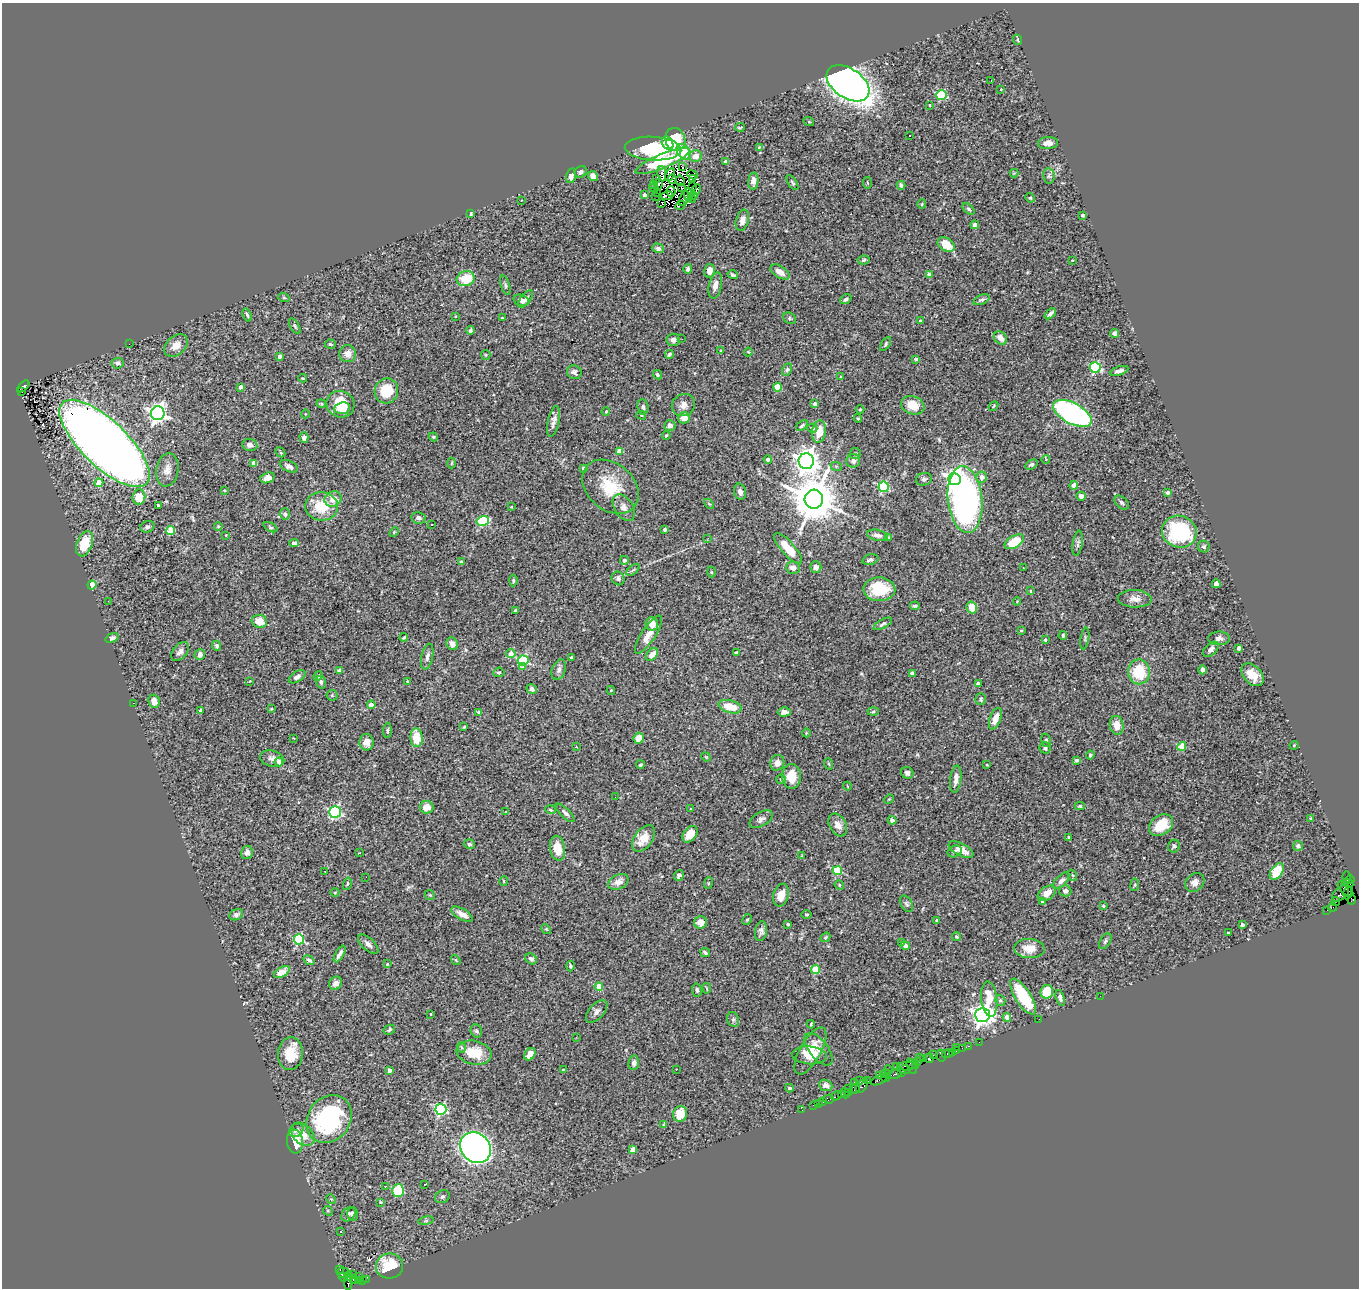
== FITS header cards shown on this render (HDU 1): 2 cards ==
NAXIS1  =                 1357
NAXIS2  =                 1286

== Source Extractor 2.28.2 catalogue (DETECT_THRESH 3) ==
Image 1357 x 1286 px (HDU 1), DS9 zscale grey, 1 PNG px = 1 image px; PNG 1361 x 1290 px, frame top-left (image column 1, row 1286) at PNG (2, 3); each listed source drawn as its Kron ellipse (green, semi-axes under 4 px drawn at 4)
Background 0.768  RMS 0.045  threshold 0.134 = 3 sigma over >= 5 px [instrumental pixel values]
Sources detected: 495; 10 with non-positive FLUX_AUTO (blend fragments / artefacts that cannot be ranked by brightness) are neither listed nor drawn; the other 485 listed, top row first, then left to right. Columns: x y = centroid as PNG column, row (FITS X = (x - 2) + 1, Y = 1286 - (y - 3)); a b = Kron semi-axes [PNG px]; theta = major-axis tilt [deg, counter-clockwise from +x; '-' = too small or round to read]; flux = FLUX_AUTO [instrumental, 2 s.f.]
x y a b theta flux
1018 40 5 3 - 3.5
991 80 3 2 - 20
848 83 24 14 -34 2800
1001 89 3 2 - 2.1
942 95 5 5 - 210
929 105 3 2 - 2.2
809 122 5 3 - 2.6
740 127 5 2 - 3.7
909 135 2 2 - 3.2
675 139 12 10 -72 100
667 143 7 5 -59 31
1048 143 10 6 4 18
759 147 2 2 - 2
653 149 28 12 -3 220
684 152 9 6 -51 71
695 156 6 6 - 24
662 161 29 7 23 120
726 161 4 4 - 5.8
683 167 2 2 - 1.9
581 172 6 5 - 7.7
1014 173 4 4 - 2.6
662 174 8 4 -83 11
670 174 7 2 66 1
693 175 5 2 - 4.5
571 176 7 5 75 17
593 176 5 4 - 23
1049 176 7 5 -79 6.8
656 178 3 3 - 9.7
672 179 5 2 - 5.7
692 179 2 2 - 1.4
680 181 5 3 - 6.1
753 181 8 5 84 18
792 183 8 4 -56 4.8
867 183 6 3 -81 2.6
654 184 3 3 - 5.5
659 184 5 4 - 3.6
901 185 4 3 - 7
681 187 3 2 - 3.1
693 187 3 2 - 1.8
654 188 5 2 - 13
696 190 5 3 - 1.2
671 191 5 2 - 2.2
657 193 3 2 - 5.6
644 195 3 3 - 14
688 195 6 2 -78 0.46
694 195 4 3 - 10
655 196 2 2 - 4.8
667 196 6 2 9 0.93
684 198 8 3 65 1.3
1030 198 5 4 - 3.7
692 199 3 2 - 1.9
522 200 3 2 - 4.2
662 203 3 2 - 4.5
922 204 4 4 - 3.3
680 205 5 3 - 5.8
969 209 7 4 -46 5.5
471 214 4 3 - 2.9
1083 215 3 3 - 7.3
742 220 11 6 72 18
975 225 4 4 - 12
946 245 9 6 -35 60
658 248 6 5 - 8.4
864 260 6 4 8 5.6
1072 260 3 2 - 1.7
688 269 5 4 - 7.2
710 271 7 5 76 24
780 272 10 6 -33 24
929 274 4 3 - 14
733 275 5 3 - 5.6
466 279 9 7 16 75
505 285 10 4 -73 5.7
715 286 13 6 78 20
284 298 6 3 -19 3.3
526 299 11 5 52 10
846 299 6 4 37 7.7
521 300 8 5 -15 16
982 300 8 4 24 7.4
1050 314 7 3 43 9.4
247 315 7 3 -70 5.4
455 316 3 3 - 2.1
502 318 3 3 - 2.6
789 318 7 5 -37 4.5
920 321 3 3 - 4.2
295 326 8 4 -58 5.2
470 330 4 3 - 7
1115 334 5 4 - 8.4
1000 338 7 5 -43 24
682 339 3 2 - 4.6
673 340 6 6 - 13
129 344 3 2 - 2.4
330 344 5 4 - 4.2
886 344 8 4 58 5.1
176 345 13 9 40 31
721 351 3 3 - 2.6
748 352 4 4 - 2.9
348 354 8 8 - 24
669 354 4 3 - 5.5
486 355 5 4 - 3.5
280 356 4 3 - 18
916 359 3 3 - 7.1
118 363 6 5 - 13
1095 367 5 5 - 300
787 370 6 4 62 4.9
1119 371 9 4 17 12
574 372 7 6 - 8.9
657 375 5 4 - 5.3
840 377 4 2 - 2.2
303 378 4 3 - 3.1
23 386 7 4 45 150
240 387 4 3 - 17
778 387 4 4 - 99
386 391 12 11 - 85
22 392 3 3 - 130
321 404 5 4 - 3.8
340 404 14 13 - 76
815 404 4 4 - 17
683 405 12 11 - 19
913 405 12 9 -20 52
993 406 5 3 - 3.1
643 407 8 5 -85 8.1
342 408 8 6 7 34
860 410 4 3 - 2.8
606 412 4 3 - 4.9
158 413 7 6 - 1500
1072 413 21 10 -29 910
305 414 4 3 - 2.1
641 415 5 4 - 4
684 418 6 5 - 26
858 418 4 3 - 3.1
553 421 16 5 78 15
670 426 6 5 - 13
802 426 7 3 37 5.5
812 428 5 3 - 3.9
819 431 11 7 80 50
666 435 4 3 - 2.8
304 437 5 4 - 13
433 437 4 4 - 3.6
105 443 58 23 -44 6600
250 445 8 6 -9 11
619 451 4 4 - 38
280 452 5 3 - 3.9
855 453 5 5 - 4.8
768 459 4 4 - 11
1046 459 4 4 - 3.4
806 461 8 7 - 3100
853 461 7 7 - 12
254 463 4 4 - 43
452 463 5 3 - 2.8
1031 465 7 4 31 6.6
289 466 9 5 -25 12
836 466 6 3 -19 3.7
584 469 4 4 - 9.6
167 470 17 11 79 26
982 477 5 5 - 16
267 478 7 5 16 16
924 479 8 6 14 7.2
954 479 6 6 - 1300
99 483 4 4 - 50
1074 485 4 4 - 43
610 487 31 23 -40 110
884 487 5 5 - 280
224 490 3 3 - 4.1
740 492 8 6 -75 13
1167 493 4 3 - 9
1081 496 5 4 - 13
139 497 8 6 84 58
333 499 9 7 18 30
814 499 9 9 - 15000
965 500 33 17 -84 1200
1122 503 8 5 -39 7.3
709 504 6 3 -44 3.8
158 505 4 3 - 9
321 506 16 14 -4 93
511 507 3 2 - 2.7
624 508 15 9 -58 22
285 514 5 5 - 8.3
418 518 7 6 - 11
483 521 6 5 - 220
431 525 2 2 - 3.1
218 526 4 3 - 3.9
147 527 7 5 21 7.4
271 527 7 4 -26 4.8
665 530 3 3 - 7.9
171 531 4 4 - 110
394 532 5 3 - 3.2
1179 532 17 16 - 270
226 535 3 3 - 1.9
877 535 10 5 -11 11
708 538 3 2 - 6.8
889 538 4 3 - 4.5
1014 542 10 6 29 92
294 543 5 4 - 8.1
1078 543 13 5 81 9.5
84 544 13 8 71 81
1204 547 6 6 - 6.7
788 548 19 6 -49 61
624 560 4 4 - 11
870 560 8 5 15 9.3
461 562 4 3 - 3.5
816 567 6 5 - 13
793 568 7 6 - 17
1023 568 3 2 - 2.1
633 570 8 4 37 5.7
711 572 5 3 - 2.9
618 578 7 6 - 9.7
513 580 6 4 -90 4.1
1216 584 4 4 - 17
92 585 4 4 - 39
879 589 16 12 -1 130
1030 591 3 3 - 2.6
1135 599 17 9 -2 24
108 601 3 2 - 3.6
1017 601 4 4 - 2.6
915 606 5 2 - 4.3
972 608 6 5 - 41
515 610 4 3 - 3.8
259 621 8 6 -16 48
652 624 6 6 - 30
883 624 10 4 27 7.9
1021 630 3 2 - 3.1
649 635 22 7 56 37
1063 636 4 3 - 5
404 637 4 3 - 4.4
112 638 7 4 18 11
1085 638 11 3 81 4.6
1219 638 11 6 0 12
1045 640 3 3 - 3.6
452 644 6 5 - 16
216 646 5 4 - 5.9
1239 648 4 3 - 12
1211 649 9 5 44 12
180 651 11 7 49 14
737 652 4 3 - 4.9
200 654 6 5 - 15
511 654 4 4 - 27
652 655 7 5 49 26
427 656 13 5 78 13
571 658 3 3 - 11
523 661 5 5 - 290
523 667 3 3 - 38
339 670 4 3 - 15
559 670 10 6 69 12
1203 670 4 4 - 13
499 672 6 5 - 4.5
1139 672 12 11 - 110
912 674 4 4 - 19
1252 675 13 8 -48 45
318 676 4 4 - 6.1
297 677 9 5 31 11
250 681 3 2 - 1.9
321 682 6 5 - 7.1
408 682 3 3 - 12
978 684 4 3 - 13
532 689 5 4 - 8.9
611 690 4 4 - 3.5
332 695 5 5 - 4.2
981 699 6 5 - 5.8
154 701 6 5 - 25
133 703 3 3 - 1.1
371 705 4 4 - 30
730 707 12 6 -14 64
271 709 3 2 - 2.8
200 710 4 3 - 4.6
479 712 3 3 - 13
784 712 6 4 1 17
873 712 5 3 - 3.8
995 719 11 5 69 31
1117 725 9 7 -80 34
464 727 3 2 - 2.9
387 730 7 4 87 5.2
806 733 4 3 - 2.5
294 738 3 2 - 1.8
417 738 9 6 -85 64
639 738 5 5 - 36
1046 740 6 5 - 5.1
366 742 8 7 - 31
1294 745 4 4 - 3
1182 746 4 4 - 83
576 747 3 2 - 2
1045 748 6 5 - 7.9
1090 755 4 4 - 5.2
706 757 5 4 - 2.7
272 759 12 8 -14 16
1076 760 4 3 - 5.7
279 762 4 4 - 28
777 763 8 7 - 19
829 764 6 3 -71 3.2
640 765 4 3 - 5.4
987 765 3 2 - 2.7
907 773 6 5 - 10
791 776 12 9 -90 61
781 779 5 4 - 4
956 779 14 5 83 20
847 786 4 2 - 2.1
615 797 2 2 - 3.8
889 799 5 4 - 3
1080 806 5 4 - 4.3
427 807 7 6 - 31
690 809 3 2 - 4.2
550 810 5 3 - 3.6
506 811 3 2 - 2.1
335 812 6 5 - 460
565 813 12 4 -44 9.5
1311 818 4 3 - 2.7
761 819 13 7 32 13
892 820 4 4 - 13
838 825 12 8 -58 23
1161 825 13 9 35 67
690 834 9 6 53 36
643 838 15 9 53 51
1069 838 4 2 - 3.4
469 844 6 5 - 5.2
1174 846 6 6 - 7.2
1298 846 5 5 - 9.2
557 848 12 7 -80 45
961 850 14 6 -28 31
955 851 7 5 24 7.5
247 853 6 6 - 10
359 853 3 2 - 2.1
802 856 3 3 - 11
325 871 2 2 - 2
837 871 5 4 - 150
1277 871 9 5 56 92
1072 875 5 3 - 3.6
679 876 5 4 - 8.5
366 877 2 2 - 2
1346 877 5 3 - 91
1350 880 4 3 - 70
504 881 5 3 - 2.5
1061 881 10 5 45 12
618 882 11 7 27 20
1195 882 10 8 40 20
708 883 6 3 71 3.1
1348 883 6 3 -27 130
347 884 6 3 77 4.4
839 885 5 4 - 3.4
1135 885 6 3 82 3.3
1346 889 9 5 -45 380
1065 891 6 5 - 13
335 892 4 3 - 2.2
1047 893 10 6 32 30
1341 893 10 6 43 380
1348 893 7 4 80 230
430 895 5 4 - 4
781 895 11 7 73 34
1352 900 5 4 - 58
1043 901 4 3 - 13
1336 902 4 2 - 60
906 904 9 5 -59 7.5
1103 906 4 3 - 3.3
1333 907 4 2 - 44
1327 910 2 2 - 13
462 914 12 5 -30 19
807 914 5 2 - 2.6
236 915 7 5 26 8.4
747 920 6 4 61 4
937 920 3 3 - 10
700 922 6 6 - 24
788 924 3 3 - 5.8
1242 924 4 3 - 8.7
546 929 5 4 - 3.7
761 931 10 6 80 11
1228 933 3 3 - 5.9
825 937 5 4 - 3.6
956 937 4 4 - 3.8
299 939 5 5 - 230
1105 941 8 5 59 6.4
902 942 3 3 - 18
368 944 12 6 -42 13
905 946 5 4 - 14
1029 948 15 9 -2 45
705 952 5 3 - 5.8
340 954 9 3 59 12
531 959 6 5 - 7
309 960 6 4 -37 7.5
456 960 6 3 -53 2.8
387 964 4 3 - 2.1
570 966 5 4 - 4.1
816 970 4 4 - 110
282 972 8 5 29 37
336 983 7 6 - 18
599 987 4 4 - 55
707 988 5 3 - 2.8
697 990 7 5 -81 6
1047 992 7 6 - 72
1100 996 2 2 - 9.7
1023 997 21 8 -57 130
1060 998 8 4 -73 8.5
989 999 18 8 -84 55
1000 1000 6 5 - 4.8
597 1011 14 7 48 14
431 1014 3 3 - 3.3
982 1015 7 7 - 2100
1007 1017 4 4 - 23
1039 1019 2 2 - 0.98
733 1020 7 6 - 6.4
811 1024 4 3 - 3.5
389 1030 6 4 29 5
476 1031 7 5 -65 7
576 1037 3 2 - 4.6
979 1042 2 2 - 19
968 1046 3 2 - 55
461 1047 5 3 - 3.4
956 1047 2 2 - 120
962 1048 2 2 - 17
819 1049 19 9 -51 27
956 1050 3 3 - 81
810 1051 26 10 60 56
952 1052 3 2 - 44
474 1053 18 12 -11 66
290 1054 16 12 84 67
530 1054 7 5 58 30
947 1054 6 3 2 81
809 1055 17 9 -5 41
933 1055 2 2 - 47
941 1055 6 4 -76 110
919 1057 2 2 - 21
923 1058 2 2 - 88
929 1058 5 4 - 200
918 1061 3 2 - 32
634 1063 7 5 82 11
896 1066 3 2 - 30
907 1066 10 3 6 250
912 1066 8 3 -67 150
916 1066 3 2 - 30
563 1069 3 2 - 2.1
676 1069 3 2 - 14
390 1070 4 3 - 14
888 1070 4 3 - 210
905 1070 6 2 2 82
901 1072 2 2 - 15
886 1074 5 4 - 130
894 1074 7 3 12 160
880 1076 4 3 - 100
886 1078 4 2 - 32
860 1080 4 3 - 58
878 1080 8 3 24 130
868 1081 2 2 - 62
854 1082 3 2 - 110
826 1085 7 5 -22 14
862 1086 8 4 58 140
789 1088 4 3 - 4.5
848 1088 3 2 - 100
855 1089 5 4 - 110
848 1092 3 2 - 32
845 1093 5 3 - 53
841 1095 3 2 - 65
836 1096 5 3 - 95
828 1099 5 4 - 30
823 1102 3 3 - 110
818 1103 2 2 - 10
813 1105 2 2 - 31
441 1109 5 5 - 390
802 1110 4 2 - 14
680 1114 8 7 - 53
329 1119 25 21 55 420
664 1124 4 3 - 5.2
296 1130 8 6 35 11
303 1134 13 9 -45 35
295 1141 12 8 -84 62
475 1148 16 14 -45 2400
633 1149 4 4 - 28
425 1184 3 2 - 4.2
385 1186 3 2 - 4.6
398 1191 6 6 - 130
442 1197 8 6 28 6.2
331 1199 5 4 - 2.9
381 1202 4 3 - 2.9
328 1211 5 4 - 3.4
348 1214 8 6 44 9.4
352 1214 7 5 88 6.2
426 1221 8 3 9 4.1
340 1231 3 2 - 3.3
389 1266 13 12 - 110
340 1269 3 3 - 34
343 1273 6 5 - 170
352 1274 2 2 - 31
358 1276 2 2 - 18
343 1277 4 3 - 130
348 1277 4 3 - 130
353 1279 4 3 - 370
366 1279 3 2 - 6.7
359 1280 3 3 - 14
363 1280 3 2 - 140
348 1282 8 3 -87 300
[10 non-positive-flux detections neither listed nor drawn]